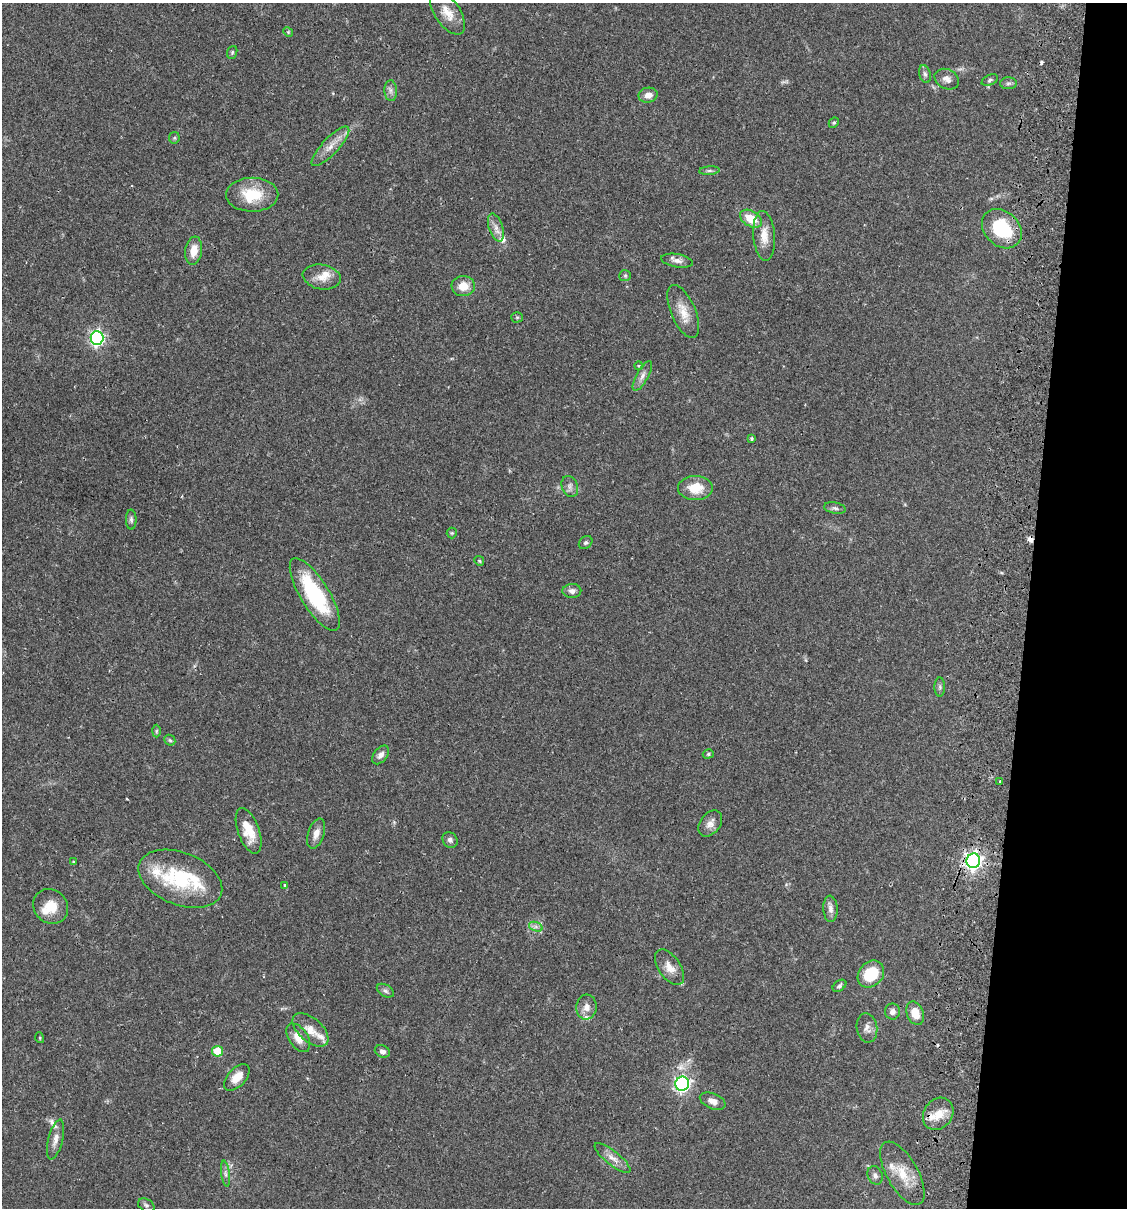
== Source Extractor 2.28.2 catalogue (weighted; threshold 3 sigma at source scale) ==
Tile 8 of 4 x 4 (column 4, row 2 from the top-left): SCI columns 3550-4674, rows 2431-3636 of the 4963 x 4856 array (HDU 1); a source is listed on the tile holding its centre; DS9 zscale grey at full resolution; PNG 1129 x 1210 px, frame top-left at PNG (2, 3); each listed source drawn as its Kron ellipse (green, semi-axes under 4 px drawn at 4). Shown black and unused: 9% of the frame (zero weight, under 2 of 3 exposures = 3% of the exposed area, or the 3 px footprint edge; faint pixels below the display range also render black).
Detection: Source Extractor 2.28.2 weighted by HDU 2 'WHT'; one run over the whole footprint, this tile lists its part. Background 0.0646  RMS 0.005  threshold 0.0226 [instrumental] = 3 sigma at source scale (4.5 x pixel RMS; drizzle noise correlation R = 1.50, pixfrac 1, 0.05/0.05 arcsec/px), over >= 5 px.
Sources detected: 94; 1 too faint to see at this stretch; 4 cosmic-ray / hot-pixel residue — neither listed nor drawn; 11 inside a brighter listed object's ellipse — not listed separately; the other 78 listed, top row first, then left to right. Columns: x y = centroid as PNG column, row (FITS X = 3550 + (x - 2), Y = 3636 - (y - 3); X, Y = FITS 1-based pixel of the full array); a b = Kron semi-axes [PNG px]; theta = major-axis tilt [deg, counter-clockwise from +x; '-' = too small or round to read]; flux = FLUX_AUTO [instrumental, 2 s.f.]
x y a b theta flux
447 13 25 12 -56 7.3
288 32 5 4 - 0.53
232 52 6 5 - 0.77
925 74 9 5 -74 1.4
947 79 13 9 -26 2.8
990 80 8 5 26 1
1008 83 8 6 2 1.2
391 91 10 6 -87 1.9
648 95 10 7 11 3.6
834 123 5 4 - 0.7
174 138 6 5 - 0.84
330 146 26 8 47 5.8
709 171 10 4 5 1.1
252 195 26 17 0 16
751 219 12 7 -29 9.8
496 228 15 7 -71 3.3
1002 229 22 17 -43 26
764 236 25 11 -85 6.8
194 251 14 8 82 6.3
677 261 16 6 -10 2.6
625 276 6 5 - 0.8
322 277 19 12 -10 6.1
463 286 11 10 - 7.1
683 311 28 12 -67 7.9
517 317 5 5 - 0.71
97 338 7 6 - 130
638 366 4 3 - 0.7
642 376 17 6 61 2.6
752 438 4 4 - 0.93
570 487 11 8 -69 2.2
695 488 17 12 0 9.5
835 508 11 5 -11 1.4
131 519 10 5 -89 1.2
452 533 5 5 - 0.64
586 542 7 6 - 1.1
479 561 5 4 - 0.66
572 591 9 7 1 2.2
315 594 42 14 -59 41
940 687 9 5 90 1.2
156 731 6 4 89 0.69
170 740 6 5 - 0.75
708 754 6 4 17 0.71
381 755 11 6 52 2.3
1000 781 3 3 - 0.82
710 823 14 10 51 3.7
249 831 24 10 -70 10
316 834 16 8 72 3.6
450 840 8 7 - 1.7
973 861 7 7 - 210
74 862 4 3 - 0.58
180 879 44 26 -21 34
285 885 4 3 - 0.81
51 906 18 16 -45 9.1
830 909 13 7 -87 2.7
536 927 7 4 -19 1.4
670 967 20 11 -55 5.3
871 974 15 12 47 17
839 986 7 5 36 1.1
385 991 9 6 -31 1.4
586 1007 12 10 86 3.6
892 1012 8 7 - 2.5
915 1013 12 8 -67 7
867 1028 15 10 -81 3
311 1030 21 11 -41 6.5
40 1038 5 3 - 0.46
298 1038 16 9 -57 5
218 1051 5 5 - 18
382 1051 8 6 -23 1.8
237 1077 16 9 46 5.8
682 1084 7 7 - 140
713 1101 13 7 -22 3.3
938 1114 17 14 53 7.6
55 1139 20 7 76 3.7
612 1158 22 7 -39 4.2
902 1173 35 15 -60 12
225 1174 13 4 -83 1.7
875 1175 9 7 -68 2.1
146 1205 9 6 -28 1.2
Overlapping masked pixels (flux is a lower limit): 1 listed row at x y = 973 861